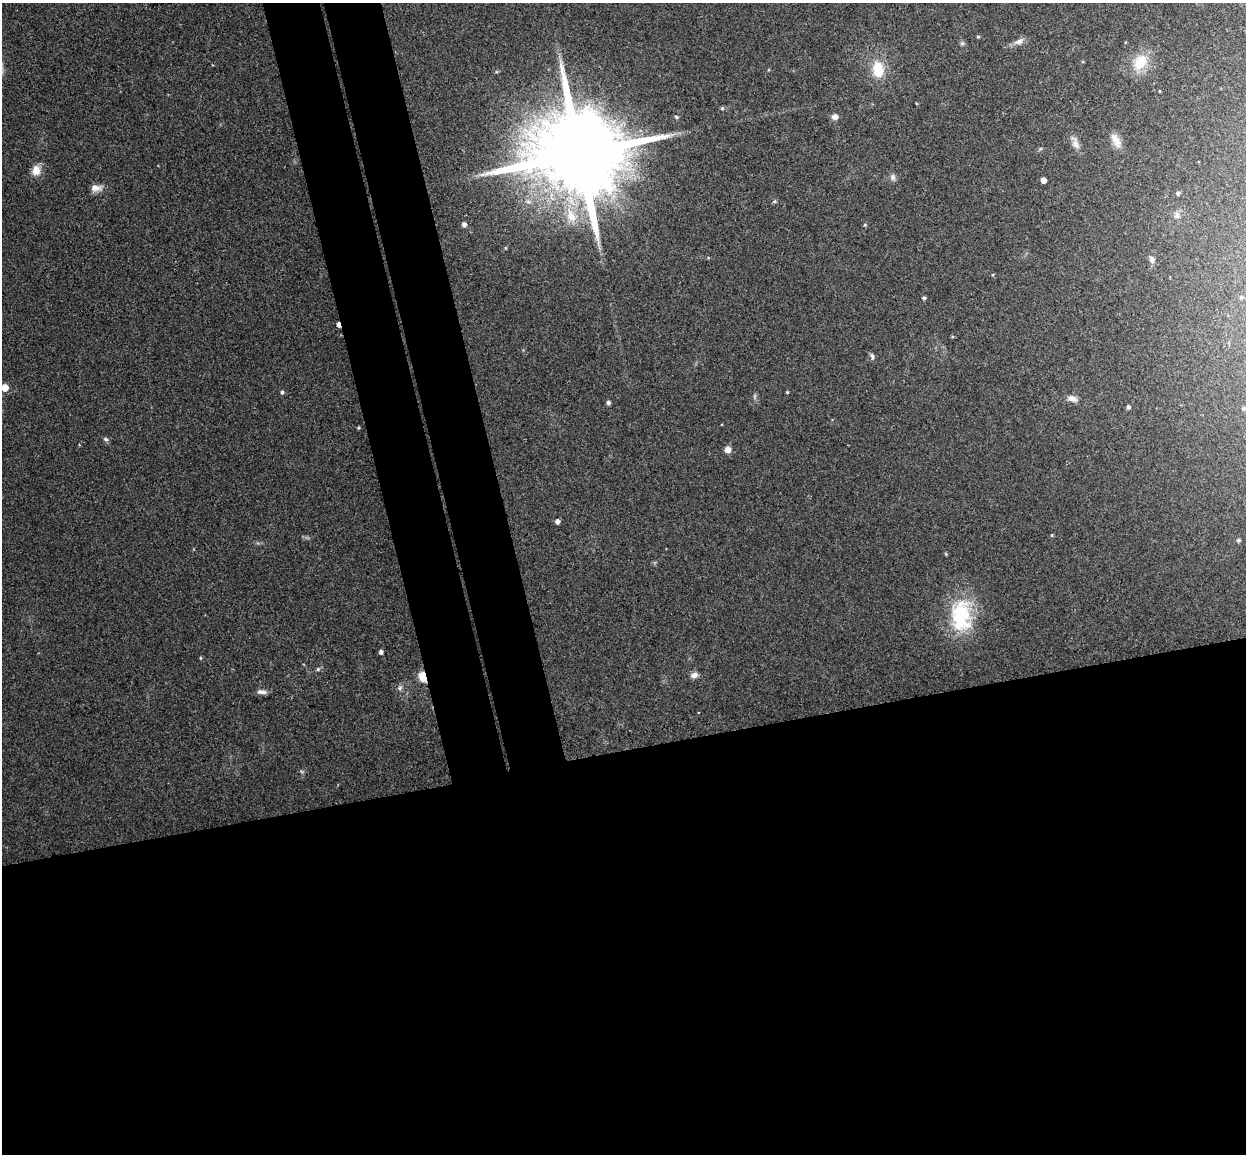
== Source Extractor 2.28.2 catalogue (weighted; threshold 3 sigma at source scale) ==
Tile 15 of 4 x 4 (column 3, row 4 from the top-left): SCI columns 2543-3786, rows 153-1304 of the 5086 x 5028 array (HDU 1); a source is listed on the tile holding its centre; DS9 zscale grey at full resolution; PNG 1248 x 1156 px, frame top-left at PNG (2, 3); no overlay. Shown black and unused: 41% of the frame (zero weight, under 3 of 4 exposures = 5% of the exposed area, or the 3 px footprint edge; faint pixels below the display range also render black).
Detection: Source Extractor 2.28.2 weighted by HDU 2 'WHT'; one run over the whole footprint, this tile lists its part. Background 0.0743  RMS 0.0078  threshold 0.035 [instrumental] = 3 sigma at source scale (4.5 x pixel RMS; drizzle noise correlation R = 1.50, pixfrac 1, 0.05/0.05 arcsec/px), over >= 5 px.
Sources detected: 48; all 48 listed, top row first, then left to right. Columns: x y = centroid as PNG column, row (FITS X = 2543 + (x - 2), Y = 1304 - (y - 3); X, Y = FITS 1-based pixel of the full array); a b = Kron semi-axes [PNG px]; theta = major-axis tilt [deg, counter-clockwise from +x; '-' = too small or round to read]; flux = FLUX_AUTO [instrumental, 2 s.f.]
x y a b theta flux
978 37 4 4 - 0.9
1019 42 15 7 20 4.3
962 43 6 5 - 1.4
1140 62 24 16 58 19
878 68 11 7 -82 33
722 108 5 4 - 1.1
676 117 5 4 - 1.2
835 117 8 7 - 3.4
1116 140 20 9 -64 7.2
1075 143 17 8 -67 5.2
579 154 26 19 7 18000
36 170 12 10 80 8.2
893 177 9 7 -75 2.5
1043 180 4 4 - 4.9
96 188 15 8 -4 5.3
1178 193 5 4 - 1.6
774 201 5 4 - 1.2
1177 215 11 7 74 3.3
571 216 20 12 -62 13
464 224 5 5 - 3.2
865 225 5 3 - 0.77
1152 259 9 7 -61 2.7
1241 297 5 4 - 1.1
924 298 5 4 - 1.2
338 325 5 3 - 4
872 356 10 5 -78 1.7
5 388 5 5 - 12
282 392 5 4 - 1.6
787 392 4 3 - 0.65
755 396 7 4 71 1.2
1072 399 11 6 -17 4.6
608 402 4 4 - 2.1
1128 407 4 4 - 1.8
1244 408 5 4 - 1
358 428 4 4 - 0.85
106 439 7 5 -27 1.5
728 449 6 6 - 5.7
557 521 4 4 - 3.4
1052 535 5 3 - 0.72
1238 540 5 4 - 1.4
961 616 44 27 -89 53
381 652 4 4 - 2.3
200 658 5 3 - 0.66
318 669 6 5 - 1.3
694 675 9 7 21 3.6
423 677 11 7 -72 12
400 688 7 6 - 1.9
262 692 12 5 -6 3.2
Overlapping masked pixels (flux is a lower limit): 3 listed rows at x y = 579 154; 338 325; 423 677